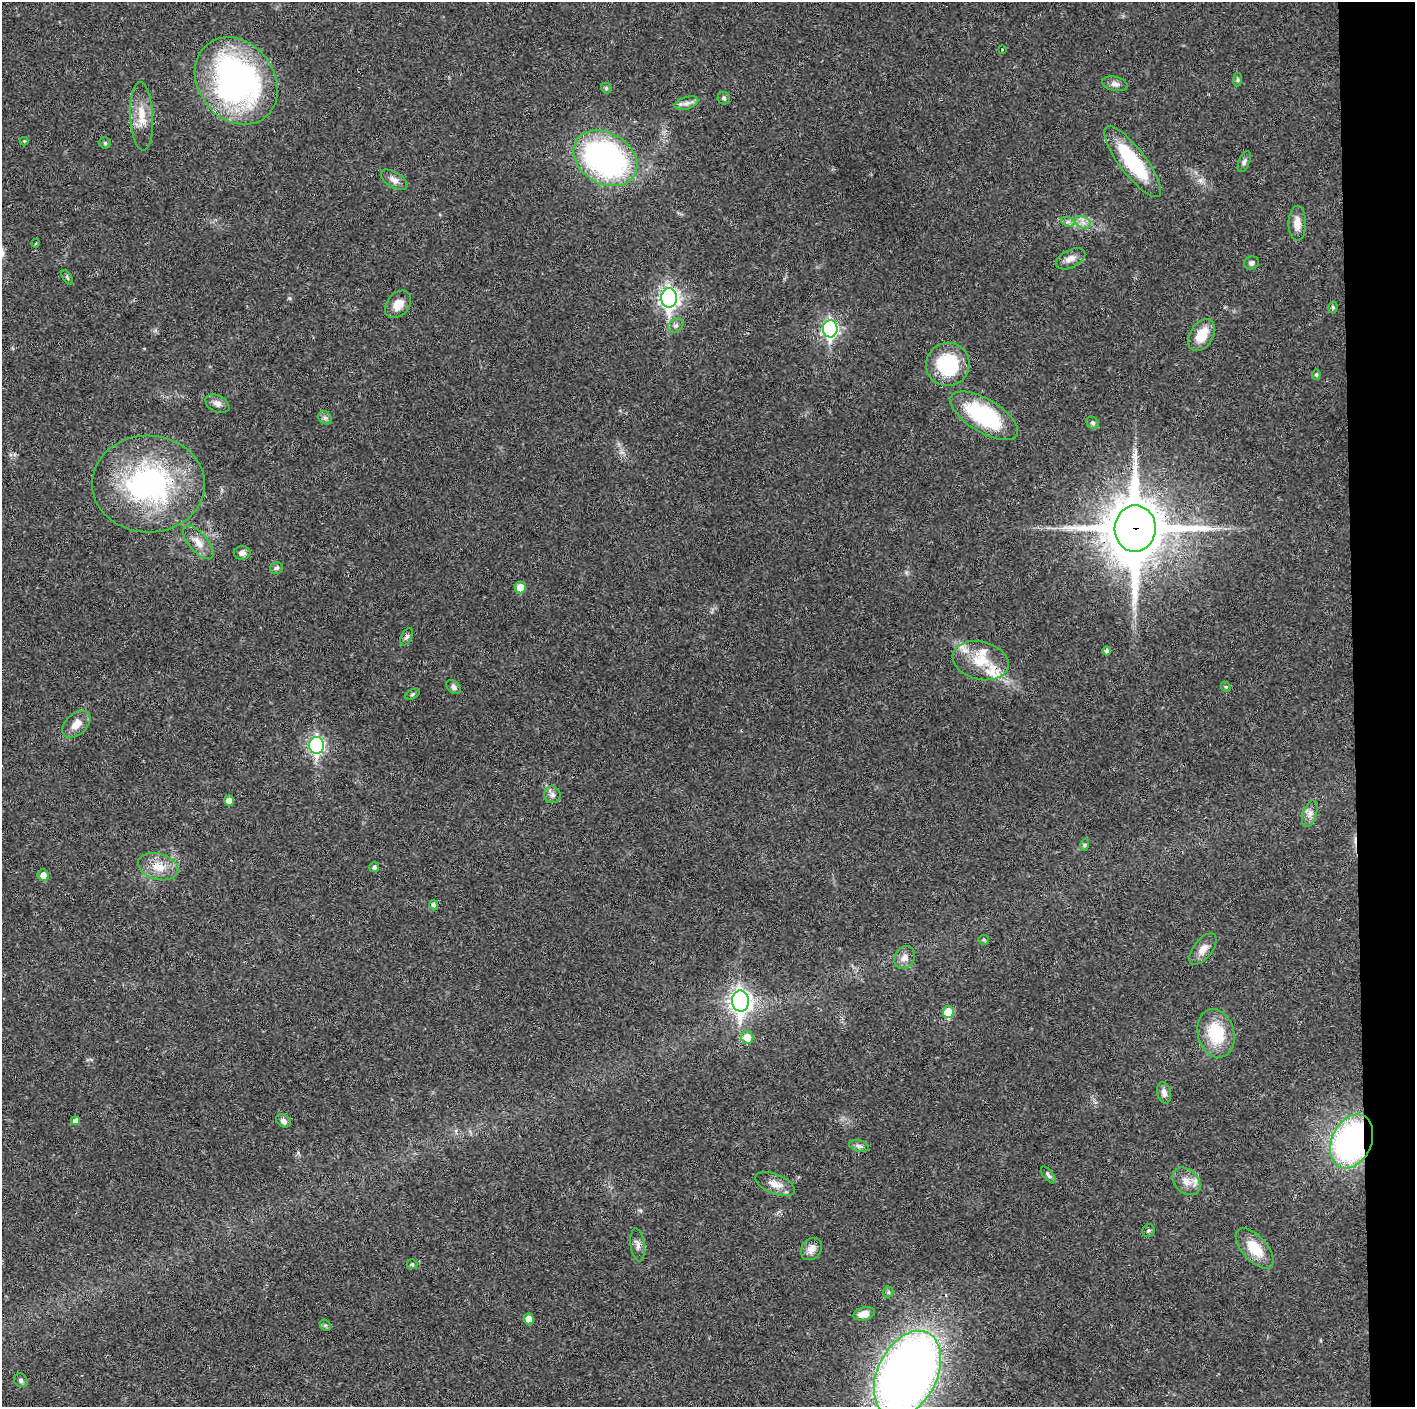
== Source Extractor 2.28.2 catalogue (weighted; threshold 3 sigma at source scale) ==
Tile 6 of 3 x 3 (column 3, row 2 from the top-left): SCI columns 2827-4239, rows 1406-2810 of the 4239 x 4216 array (HDU 1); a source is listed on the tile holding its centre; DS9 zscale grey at full resolution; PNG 1417 x 1409 px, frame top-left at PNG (2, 2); each listed source drawn as its Kron ellipse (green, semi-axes under 4 px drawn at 4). Shown black and unused: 4% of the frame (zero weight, under 3 of 4 exposures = <1% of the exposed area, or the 3 px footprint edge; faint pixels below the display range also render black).
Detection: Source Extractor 2.28.2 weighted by HDU 2 'WHT'; one run over the whole footprint, this tile lists its part. Background 0.0269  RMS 0.0024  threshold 0.0106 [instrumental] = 3 sigma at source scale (4.5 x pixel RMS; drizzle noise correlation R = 1.50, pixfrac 1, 0.05/0.05 arcsec/px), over >= 5 px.
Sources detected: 86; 1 cosmic-ray / hot-pixel residue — neither listed nor drawn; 4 inside a brighter listed object's ellipse — not listed separately; the other 81 listed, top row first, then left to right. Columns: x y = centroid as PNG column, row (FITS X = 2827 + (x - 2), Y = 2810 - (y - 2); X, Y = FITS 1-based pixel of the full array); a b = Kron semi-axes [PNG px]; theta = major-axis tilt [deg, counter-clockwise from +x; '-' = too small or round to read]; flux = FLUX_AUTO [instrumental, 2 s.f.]
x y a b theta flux
1002 49 3 2 - 0.2
1237 80 7 4 85 0.38
236 81 47 38 -52 79
1115 84 13 7 -12 1.1
606 88 6 4 -47 0.33
724 98 6 6 - 0.47
686 103 12 6 18 1.2
142 116 34 11 -87 4.4
24 141 4 4 - 0.22
105 143 5 5 - 0.38
605 158 34 25 -31 64
1133 161 43 13 -52 17
1244 162 11 5 68 0.72
394 180 15 7 -32 1.3
1068 222 7 4 -17 0.57
1083 222 8 6 -29 1
1297 223 17 9 -90 2.5
36 243 4 3 - 0.2
1071 259 16 8 27 1.7
1251 263 7 6 - 0.62
67 277 8 4 -56 0.36
669 298 9 8 - 100
398 304 15 11 49 2.7
1333 307 6 4 80 0.43
676 326 8 6 36 0.74
830 329 8 7 - 59
1201 335 17 11 57 4.6
948 364 22 21 - 17
1316 375 5 4 - 0.39
217 404 13 8 -26 1.2
984 416 38 16 -31 23
325 418 7 6 - 0.68
1093 423 6 5 - 0.6
148 484 56 48 -2 46
1135 529 23 20 87 1500
198 542 20 9 -49 2.5
242 553 8 7 - 1
276 568 7 5 14 0.53
520 587 6 5 - 3.3
407 637 9 5 62 0.63
1107 651 4 3 - 0.68
981 661 28 19 -14 7.7
454 687 8 6 -37 0.79
1226 687 6 4 -44 0.3
413 694 8 4 27 0.41
76 724 16 10 43 2.6
317 745 8 7 - 56
552 795 8 8 - 0.82
229 801 5 5 - 1.4
1310 814 14 7 73 1.4
1084 845 6 4 71 0.32
158 867 21 13 -15 4.2
374 867 5 5 - 0.7
43 875 6 5 - 1.9
434 905 5 4 - 0.7
984 940 5 5 - 0.33
1203 949 18 9 52 2.2
905 957 12 9 59 1.7
740 1001 10 8 -88 140
948 1012 6 5 - 6.7
1216 1033 24 18 -75 11
747 1038 6 6 - 3.6
1164 1093 11 6 -78 1.2
76 1121 4 4 - 1.1
283 1121 8 6 -35 0.9
1352 1141 28 20 65 64
859 1146 10 5 -15 0.75
1048 1175 10 4 -51 0.61
1186 1181 16 11 -44 2.5
775 1184 21 9 -22 2.6
1148 1231 7 5 45 0.41
638 1245 16 7 -83 1.2
1255 1248 24 12 -48 6.3
811 1249 12 9 52 1.7
412 1264 5 5 - 0.35
888 1292 5 5 - 0.36
864 1314 11 6 15 2.5
529 1319 5 5 - 2
325 1325 6 5 - 0.4
907 1374 46 29 63 250
21 1380 7 6 - 0.54
Overlapping masked pixels (flux is a lower limit): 3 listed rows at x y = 148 484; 1135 529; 1352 1141
Isophote crosses this tile's border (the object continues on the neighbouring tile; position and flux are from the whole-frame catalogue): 1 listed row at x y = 907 1374